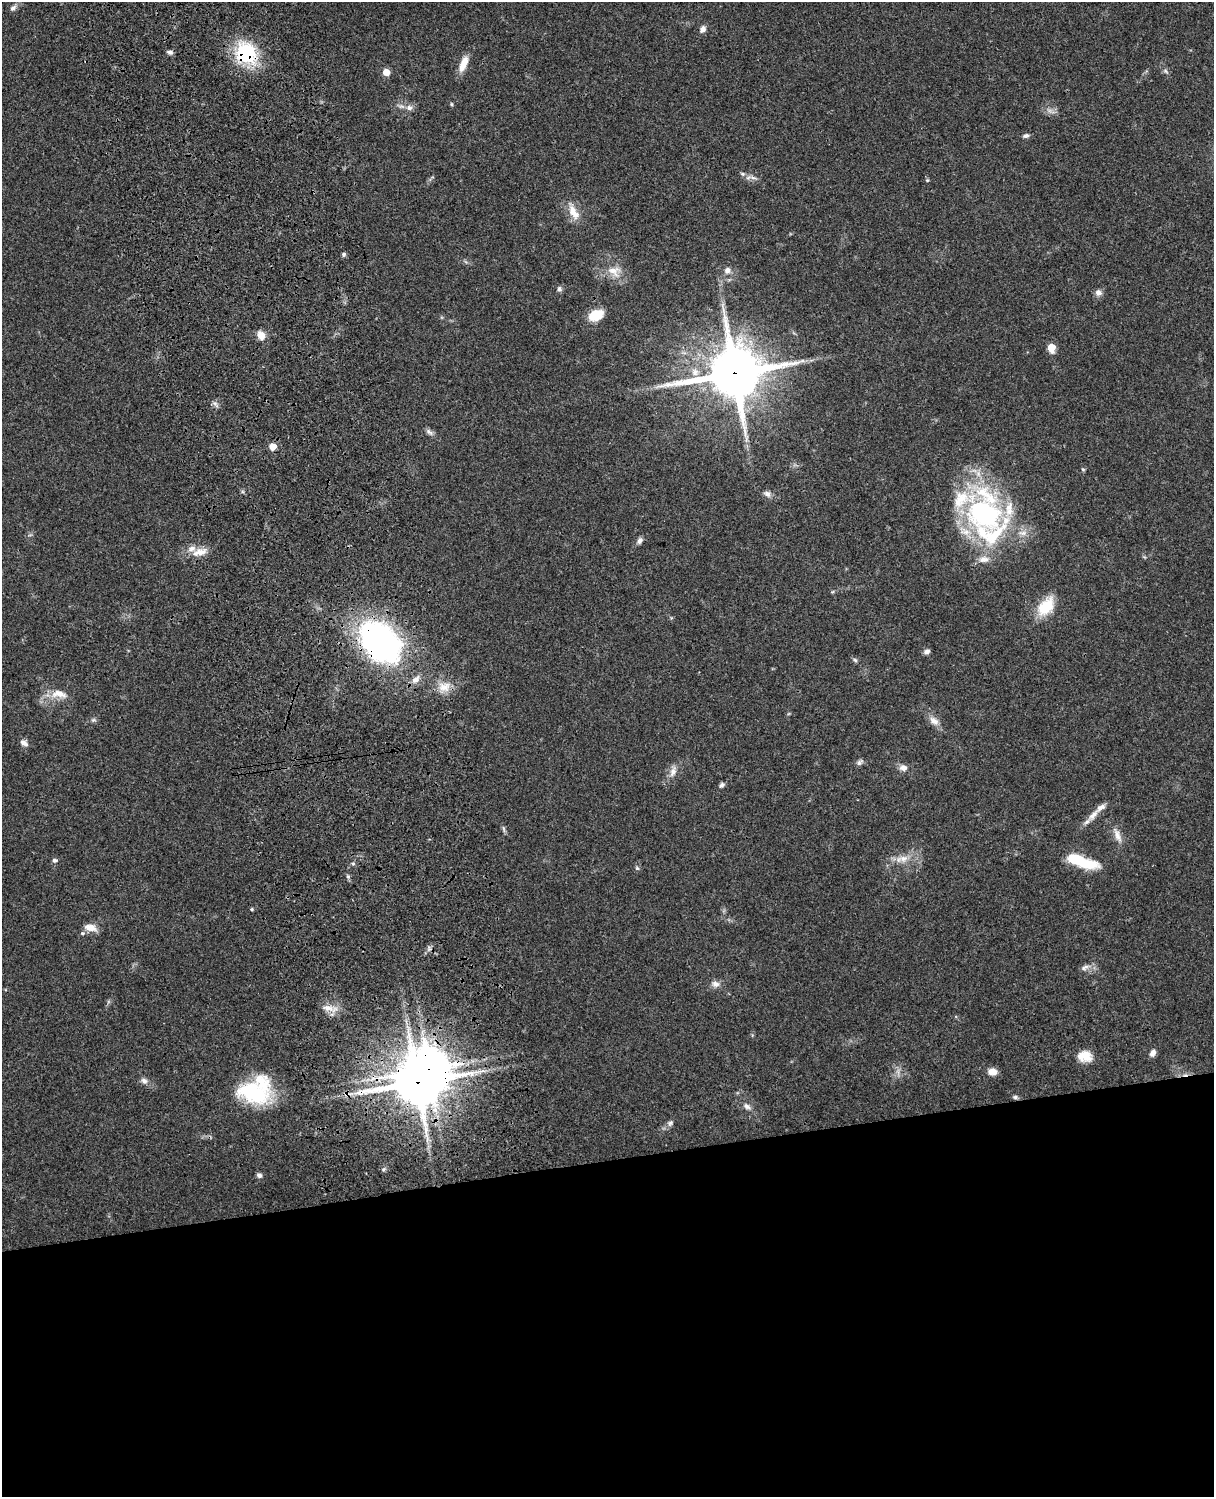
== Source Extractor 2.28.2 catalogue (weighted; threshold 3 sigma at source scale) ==
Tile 11 of 4 x 3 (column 3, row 3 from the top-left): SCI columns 2543-3754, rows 164-1658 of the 5088 x 4926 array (HDU 1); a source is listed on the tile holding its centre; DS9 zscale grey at full resolution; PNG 1216 x 1499 px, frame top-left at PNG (2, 2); no overlay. Shown black and unused: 23% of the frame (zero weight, under 3 of 4 exposures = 6% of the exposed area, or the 3 px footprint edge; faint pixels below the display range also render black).
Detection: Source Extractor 2.28.2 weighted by HDU 2 'WHT'; one run over the whole footprint, this tile lists its part. Background 0.0793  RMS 0.0058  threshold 0.0261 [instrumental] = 3 sigma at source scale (4.5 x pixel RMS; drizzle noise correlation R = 1.50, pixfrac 1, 0.05/0.05 arcsec/px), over >= 5 px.
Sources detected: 85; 1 inside a brighter object's white glare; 1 cosmic-ray / hot-pixel residue — not listed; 9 inside a brighter listed object's ellipse — not listed separately; the other 74 listed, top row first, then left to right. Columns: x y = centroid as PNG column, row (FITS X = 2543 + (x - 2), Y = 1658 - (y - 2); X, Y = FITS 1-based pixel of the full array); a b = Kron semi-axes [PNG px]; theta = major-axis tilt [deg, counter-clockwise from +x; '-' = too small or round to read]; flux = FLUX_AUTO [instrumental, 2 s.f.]
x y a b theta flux
13 8 9 6 42 2.1
703 29 9 7 64 2.6
170 52 7 5 -10 1.7
246 53 30 25 -52 37
463 64 21 8 67 7.7
1165 71 8 5 -37 1.4
386 72 5 5 - 8.2
451 104 5 4 - 0.75
409 108 9 7 -17 2.7
1050 111 14 4 -25 2.4
1026 136 9 5 11 1.6
753 178 13 4 -11 1.9
927 180 5 4 - 0.67
573 212 24 10 -62 8.3
344 254 6 5 - 1.1
727 270 10 8 69 2.9
614 271 20 15 -30 9.6
559 289 7 7 - 1.7
1098 293 9 8 - 2.6
596 315 15 10 22 13
261 335 10 8 -67 5.6
1051 347 6 5 - 12
735 373 19 18 - 2800
215 404 12 5 -49 1.7
429 432 12 6 -37 2.1
272 446 5 5 - 9.2
1083 469 5 4 - 0.74
767 494 11 8 -34 2.5
985 514 56 36 -3 100
640 541 9 6 60 2.1
200 552 22 9 12 7.4
984 559 15 9 3 4.9
832 592 6 3 18 0.68
1046 606 26 16 53 16
380 641 43 29 -43 190
927 651 7 6 - 2.2
855 660 7 5 -32 1.1
415 680 12 8 34 4.2
444 687 18 13 8 8.7
59 694 23 11 -8 8.2
93 720 7 5 11 1.2
934 721 15 10 -37 4.5
24 743 11 7 -32 2.4
859 762 10 6 38 1.7
903 768 11 8 -10 3.2
673 771 17 8 70 4.4
722 785 7 5 33 1.6
1093 815 23 8 49 6.3
504 829 10 3 -75 1.2
1117 835 24 8 -67 5.2
903 858 15 10 9 6.4
55 860 6 5 - 1.7
1080 861 34 10 -19 29
353 863 5 5 - 1
637 868 6 5 - 1
348 877 5 5 - 1
252 909 4 3 - 0.77
90 927 17 9 -12 5.4
1085 967 15 6 25 2.8
715 984 12 8 -14 3.2
328 1008 17 8 -10 5.7
1153 1053 8 6 61 2.8
1085 1056 17 12 -6 8.7
429 1069 16 12 -35 1300
992 1072 10 8 2 4.4
144 1081 9 7 -41 2.4
417 1082 17 14 -23 2200
347 1094 15 6 -2 3.5
257 1095 33 28 -30 38
1015 1097 7 5 0 1.3
747 1106 12 7 -35 2.7
670 1123 9 7 43 1.9
384 1169 6 3 70 0.86
259 1175 6 6 - 1.6
Overlapping masked pixels (flux is a lower limit): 6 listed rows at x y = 246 53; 735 373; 380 641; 429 1069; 417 1082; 347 1094